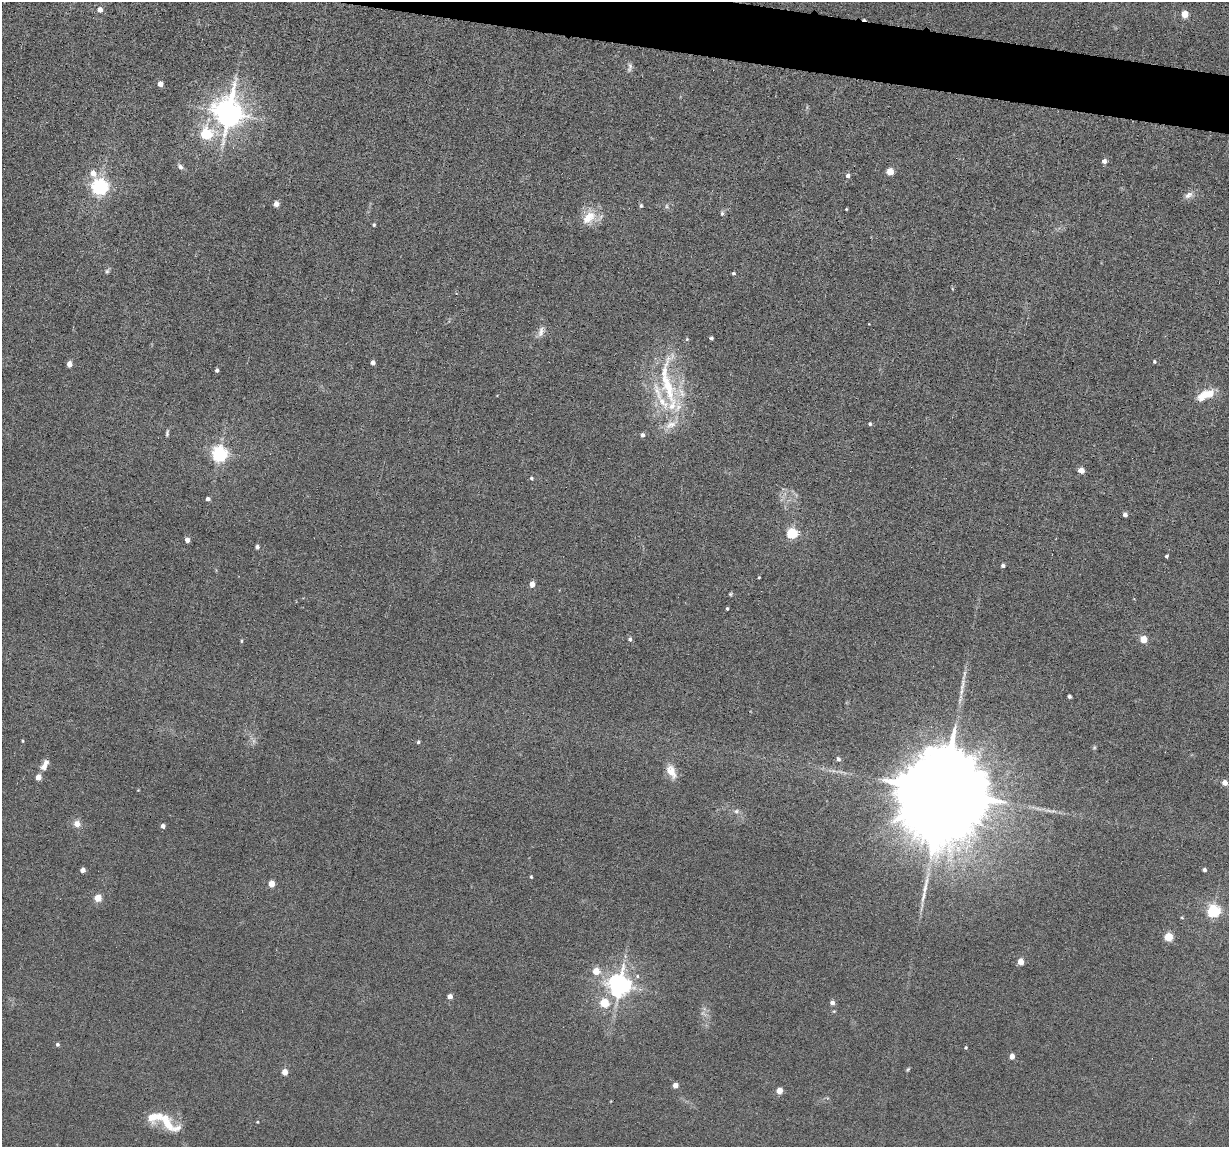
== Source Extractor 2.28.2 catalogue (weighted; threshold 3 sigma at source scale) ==
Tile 11 of 4 x 4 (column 3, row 3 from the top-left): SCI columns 2565-3791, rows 1302-2446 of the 5239 x 4989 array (HDU 1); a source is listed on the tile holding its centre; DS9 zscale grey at full resolution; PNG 1231 x 1149 px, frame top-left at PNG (2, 2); no overlay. Shown black and unused: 3% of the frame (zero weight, under 6 of 12 exposures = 6% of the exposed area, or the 3 px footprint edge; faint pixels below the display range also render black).
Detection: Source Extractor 2.28.2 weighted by HDU 2 'WHT'; one run over the whole footprint, this tile lists its part. Background 0.0129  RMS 0.0037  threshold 0.0153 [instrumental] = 3 sigma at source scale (4.09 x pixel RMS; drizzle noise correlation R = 1.36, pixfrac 0.8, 0.05/0.05 arcsec/px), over >= 5 px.
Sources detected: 102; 2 too faint to see at this stretch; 1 cosmic-ray / hot-pixel residue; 1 long thin detection or spike segment (spike, bleed or trail) — not listed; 7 inside a brighter listed object's ellipse — not listed separately; the other 91 listed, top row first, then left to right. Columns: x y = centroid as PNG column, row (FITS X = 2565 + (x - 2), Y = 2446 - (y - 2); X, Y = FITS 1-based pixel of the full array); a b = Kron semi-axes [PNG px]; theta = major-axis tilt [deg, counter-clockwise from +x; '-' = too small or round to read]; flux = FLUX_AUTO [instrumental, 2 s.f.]
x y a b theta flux
100 10 5 5 - 2.7
1185 14 4 4 - 7.9
630 67 15 6 80 1.3
160 84 4 4 - 3.1
228 113 10 8 87 570
206 134 6 6 - 30
1104 161 4 4 - 1.9
180 167 9 6 -43 1.2
890 171 5 4 - 9.8
93 173 7 6 - 3.5
848 175 5 5 - 1.3
100 187 6 6 - 140
1189 195 13 8 31 2
276 204 4 4 - 3.6
641 206 6 5 - 0.56
667 206 7 5 -63 0.67
846 209 3 2 - 0.32
722 213 6 5 - 0.69
589 217 24 15 43 6.7
374 225 3 3 - 0.51
107 271 9 5 64 0.71
733 273 4 3 - 0.58
541 331 16 8 72 2.3
711 338 4 3 - 1
687 339 5 5 - 0.44
1154 361 4 4 - 0.59
373 363 4 4 - 1.9
69 364 4 4 - 3.2
217 370 4 3 - 0.91
667 386 78 24 -86 31
1206 395 19 8 24 9
870 424 4 4 - 0.67
167 433 10 4 82 0.72
642 435 4 4 - 1.4
219 454 6 6 - 120
1081 470 6 5 - 2.4
531 478 5 4 - 0.57
208 499 4 4 - 1.2
1125 515 4 4 - 2
792 533 5 5 - 35
187 540 4 4 - 2.6
257 547 5 4 - 1.1
1166 556 3 3 - 0.65
1003 566 4 4 - 1.1
759 577 3 2 - 0.34
532 584 4 4 - 4
730 594 5 4 - 0.47
727 609 3 3 - 0.53
630 639 5 5 - 0.88
1143 639 5 4 - 8.9
241 641 4 4 - 0.37
964 675 17 4 76 2
1069 696 4 3 - 0.99
22 741 4 3 - 0.35
418 742 4 4 - 0.58
1094 747 6 5 - 0.48
838 759 5 4 - 1.1
45 765 13 6 63 2.9
671 771 19 10 -63 4.1
38 777 4 4 - 4
1225 783 4 4 - 3.8
943 788 32 19 77 15000
736 811 9 6 8 1.1
1049 811 9 4 -19 1
77 824 8 8 - 2.6
163 826 4 4 - 1.9
83 870 4 4 - 3
1204 870 4 3 - 1
531 877 4 3 - 0.44
271 883 4 4 - 7.1
98 898 5 4 - 9.6
1213 911 5 5 - 67
1182 918 5 3 - 0.31
1168 937 5 5 - 16
1020 962 5 4 - 5.9
596 971 5 5 - 7.2
637 976 6 5 - 0.73
619 985 8 7 - 290
450 996 4 4 - 2.9
604 1003 5 5 - 13
832 1003 4 4 - 1.9
57 1044 4 4 - 0.76
966 1047 4 4 - 0.47
1012 1056 4 4 - 3.1
908 1069 6 3 45 0.43
284 1072 4 4 - 5.2
675 1085 4 4 - 3.2
779 1091 4 4 - 5.8
155 1117 30 14 6 7.8
257 1122 3 3 - 0.31
177 1128 15 9 28 2.5